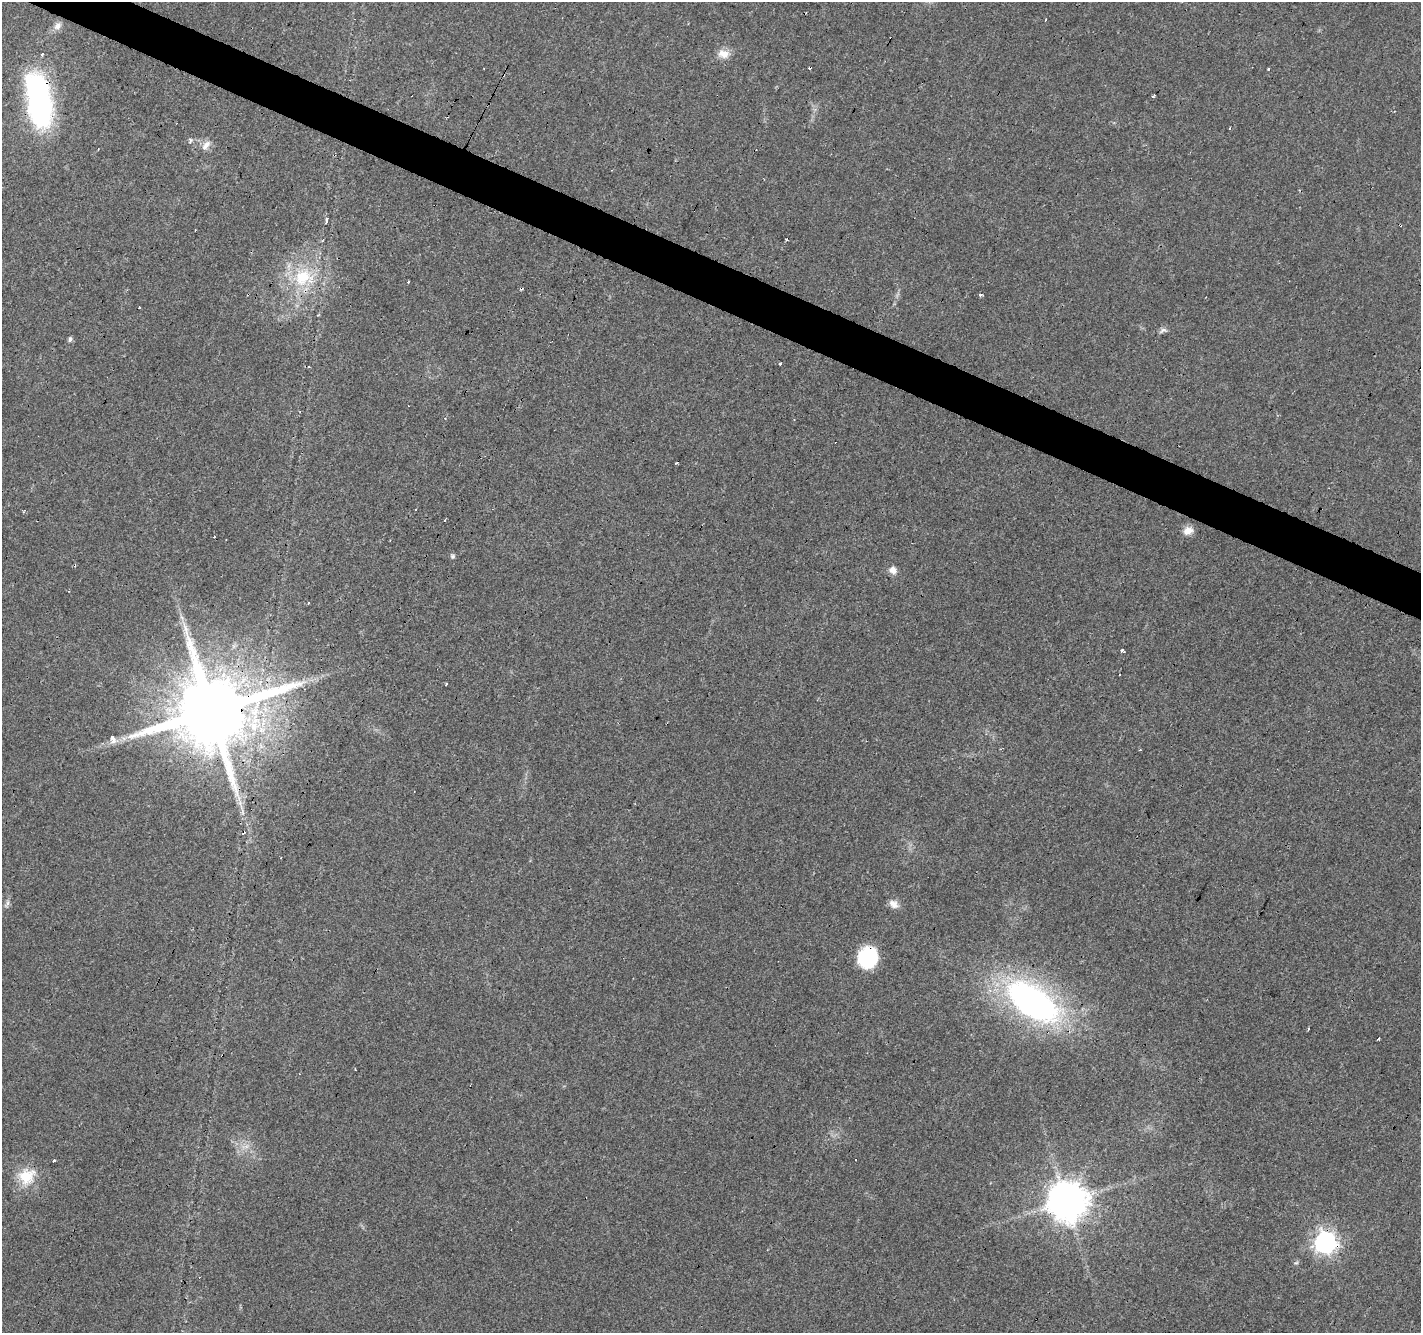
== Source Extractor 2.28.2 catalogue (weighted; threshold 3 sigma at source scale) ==
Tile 11 of 4 x 4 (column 3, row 3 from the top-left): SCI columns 2840-4258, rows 1534-2864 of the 5684 x 5795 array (HDU 1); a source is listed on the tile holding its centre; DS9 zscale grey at full resolution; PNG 1423 x 1335 px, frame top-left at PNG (2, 2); no overlay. Shown black and unused: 3% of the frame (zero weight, under 3 of 4 exposures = <1% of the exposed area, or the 3 px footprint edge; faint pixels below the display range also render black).
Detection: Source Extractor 2.28.2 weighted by HDU 2 'WHT'; one run over the whole footprint, this tile lists its part. Background 0.04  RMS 0.0035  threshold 0.0158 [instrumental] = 3 sigma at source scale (4.5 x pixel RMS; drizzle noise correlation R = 1.50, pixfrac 1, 0.0396/0.0396 arcsec/px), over >= 5 px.
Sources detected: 55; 12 cosmic-ray / hot-pixel residue — not listed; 1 inside a brighter listed object's ellipse — not listed separately; the other 42 listed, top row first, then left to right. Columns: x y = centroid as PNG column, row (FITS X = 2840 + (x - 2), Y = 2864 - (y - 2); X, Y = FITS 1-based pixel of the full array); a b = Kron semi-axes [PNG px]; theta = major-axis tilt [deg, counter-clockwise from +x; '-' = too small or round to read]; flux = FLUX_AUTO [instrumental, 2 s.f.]
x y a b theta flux
1046 20 3 2 - 0.57
58 26 12 9 48 2.2
724 54 15 10 -14 3.5
1268 69 3 3 - 0.95
1154 95 4 3 - 1.9
39 101 57 23 -80 82
1230 128 3 2 - 0.43
190 141 9 4 52 0.6
206 145 15 7 55 2.2
326 220 9 3 86 0.7
786 239 3 3 - 1.3
303 277 29 25 11 19
408 282 3 3 - 0.78
521 288 4 3 - 0.71
981 295 3 3 - 2.1
1163 330 11 6 32 1.1
70 339 7 5 70 0.82
780 364 4 3 - 3.3
677 463 3 3 - 0.89
415 510 3 2 - 0.79
445 520 3 3 - 0.39
1188 531 13 10 22 2.7
453 556 6 6 - 0.67
893 570 10 9 - 2.1
308 603 3 2 - 0.48
1122 650 3 3 - 12
446 684 3 3 - 0.82
211 711 20 18 37 5500
112 738 7 4 -59 2.6
1140 750 3 2 - 0.32
240 803 6 6 - 1.1
242 812 7 4 -71 0.82
7 904 11 4 64 1
893 904 13 10 -40 2.4
868 958 20 18 68 21
1032 1002 50 25 -35 130
1309 1028 3 3 - 1.1
355 1069 3 2 - 0.3
54 1160 4 3 - 0.58
27 1176 25 20 35 9.9
1067 1201 12 12 - 880
1325 1242 9 9 - 170
Overlapping masked pixels (flux is a lower limit): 6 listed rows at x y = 39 101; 521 288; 211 711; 868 958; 1067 1201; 1325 1242